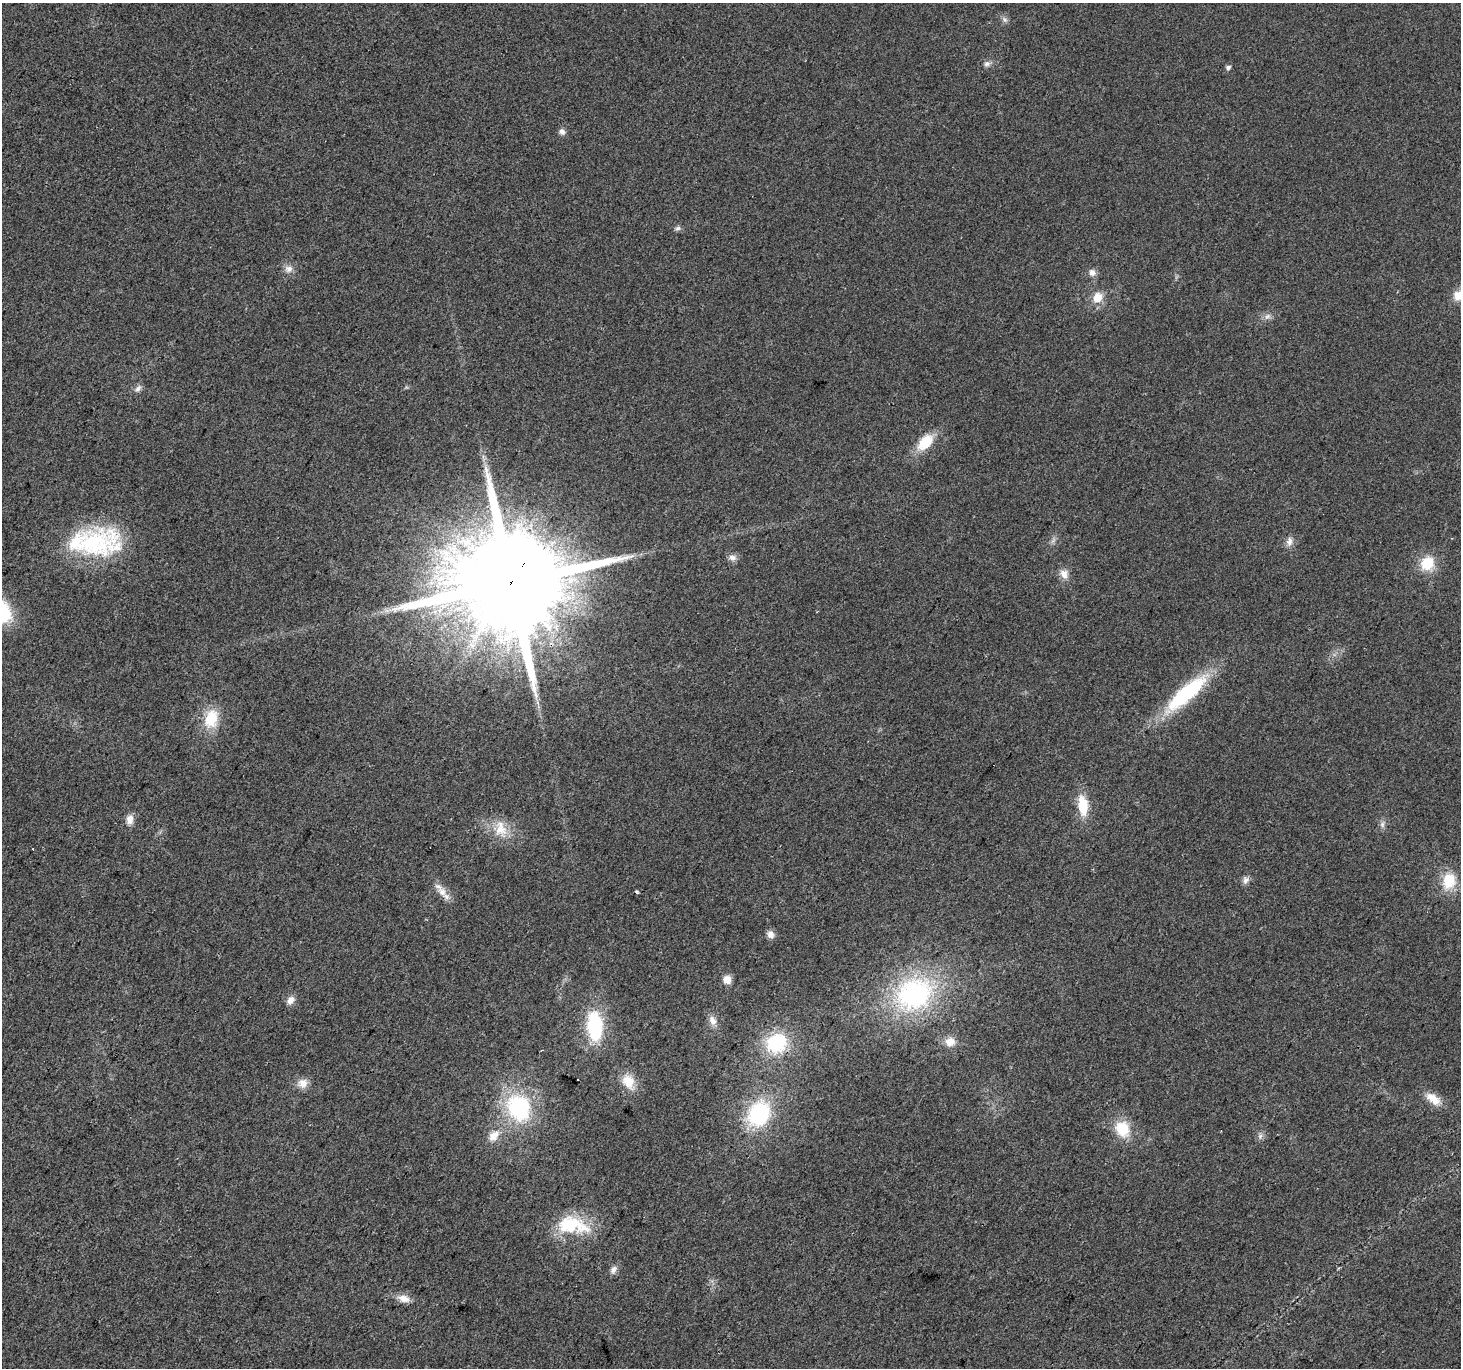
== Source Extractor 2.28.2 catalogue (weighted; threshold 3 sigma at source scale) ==
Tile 7 of 4 x 4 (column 3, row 2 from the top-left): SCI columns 2922-4380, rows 2994-4359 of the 5838 x 5918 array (HDU 1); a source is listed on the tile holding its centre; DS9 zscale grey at full resolution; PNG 1463 x 1370 px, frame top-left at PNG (2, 3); no overlay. Shown black and unused: <1% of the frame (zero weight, under 2 of 3 exposures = <1% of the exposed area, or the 3 px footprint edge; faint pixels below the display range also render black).
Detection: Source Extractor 2.28.2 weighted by HDU 2 'WHT'; one run over the whole footprint, this tile lists its part. Background 0.023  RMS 0.0079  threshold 0.0354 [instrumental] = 3 sigma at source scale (4.5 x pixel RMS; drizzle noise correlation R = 1.50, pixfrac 1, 0.0396/0.0396 arcsec/px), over >= 5 px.
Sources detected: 50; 1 cosmic-ray / hot-pixel residue — not listed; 1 inside a brighter listed object's ellipse — not listed separately; the other 48 listed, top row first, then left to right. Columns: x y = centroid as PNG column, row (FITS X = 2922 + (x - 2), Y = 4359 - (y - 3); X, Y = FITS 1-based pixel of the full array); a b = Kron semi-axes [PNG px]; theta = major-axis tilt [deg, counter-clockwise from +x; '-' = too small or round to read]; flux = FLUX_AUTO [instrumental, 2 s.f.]
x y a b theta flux
1005 20 10 6 -45 2.8
987 64 9 7 15 3.2
1228 67 5 5 - 2.7
562 132 9 7 -27 3.1
678 228 9 6 11 2.1
289 269 12 10 13 5.1
1092 273 10 9 - 4.2
1458 295 13 12 - 9.3
1098 297 14 11 65 11
1267 316 10 7 38 3.5
138 388 12 7 45 3.3
925 442 20 12 46 23
1289 542 13 8 79 4.8
94 543 63 36 6 100
732 558 10 9 - 4.3
1427 563 17 15 60 21
1064 574 14 10 -63 6.5
511 583 33 26 50 29000
1186 694 66 17 41 72
211 719 25 17 75 24
1083 805 21 10 -84 24
130 819 12 9 84 6.1
1382 824 10 6 80 2.9
501 829 26 17 -76 17
33 849 2 2 - 0.72
1245 880 10 8 64 3.7
1449 881 19 15 78 24
442 892 16 11 -48 8.2
637 892 3 3 - 2
770 934 10 8 -57 4.7
727 980 9 8 - 7.3
914 994 57 46 30 130
290 1000 11 8 51 5.2
713 1021 14 9 -65 5.7
595 1026 27 14 -86 68
950 1042 13 12 - 8.5
776 1043 23 21 38 51
628 1081 19 14 -62 15
303 1083 14 12 15 7.7
1433 1099 22 11 -38 11
519 1108 28 23 -68 85
759 1114 29 23 64 72
1122 1129 18 15 -57 25
494 1136 16 10 49 10
1260 1136 8 6 87 2.7
572 1225 43 21 -8 46
613 1270 12 8 63 3.9
404 1298 15 9 -13 7.6
Overlapping masked pixels (flux is a lower limit): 1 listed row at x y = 511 583
Isophote crosses this tile's border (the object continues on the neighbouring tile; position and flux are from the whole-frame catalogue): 1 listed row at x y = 1458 295